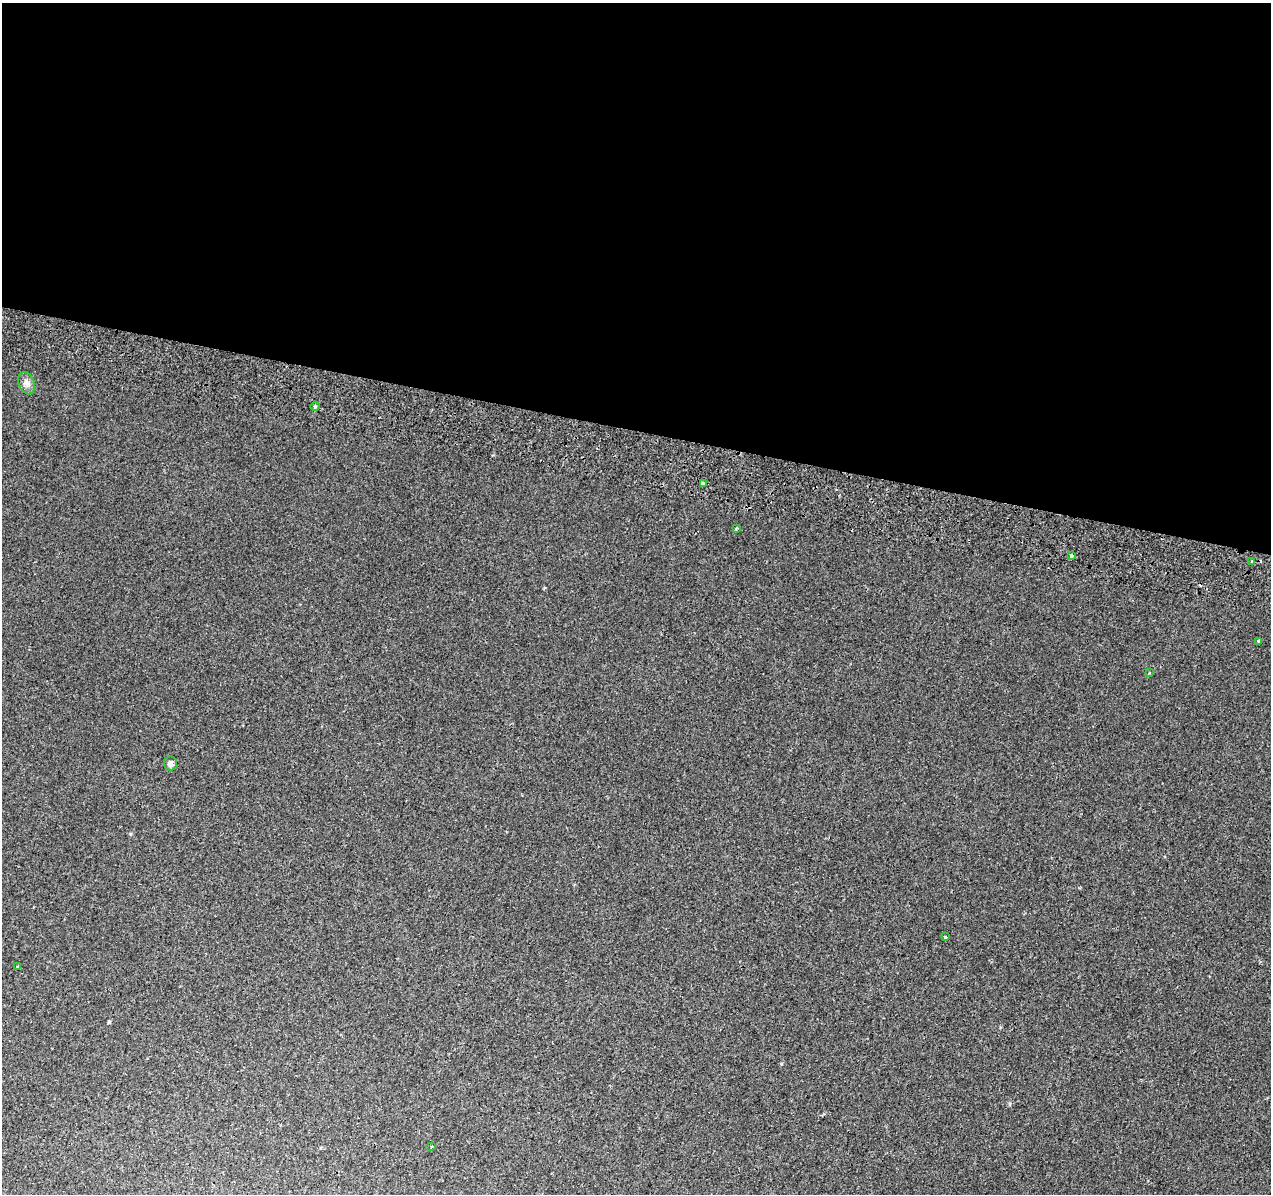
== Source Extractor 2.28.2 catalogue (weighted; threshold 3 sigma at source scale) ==
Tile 3 of 4 x 4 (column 3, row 1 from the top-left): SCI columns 2564-3832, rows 3917-5108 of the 5120 x 5387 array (HDU 1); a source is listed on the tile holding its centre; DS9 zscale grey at full resolution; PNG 1273 x 1196 px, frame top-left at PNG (2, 3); each listed source drawn as its Kron ellipse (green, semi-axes under 4 px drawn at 4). Shown black and unused: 36% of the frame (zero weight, under 2 of 3 exposures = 3% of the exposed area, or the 3 px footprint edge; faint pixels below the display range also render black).
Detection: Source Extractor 2.28.2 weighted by HDU 2 'WHT'; one run over the whole footprint, this tile lists its part. Background -8.78e-04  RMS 0.0049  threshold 0.022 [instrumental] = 3 sigma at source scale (4.5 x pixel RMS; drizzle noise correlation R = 1.50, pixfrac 1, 0.0396/0.0396 arcsec/px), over >= 5 px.
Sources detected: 13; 1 cosmic-ray / hot-pixel residue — neither listed nor drawn; the other 12 listed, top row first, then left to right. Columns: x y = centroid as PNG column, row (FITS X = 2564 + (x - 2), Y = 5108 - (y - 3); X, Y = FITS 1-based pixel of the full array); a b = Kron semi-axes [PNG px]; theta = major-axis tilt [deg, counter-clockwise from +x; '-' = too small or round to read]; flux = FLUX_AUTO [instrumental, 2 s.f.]
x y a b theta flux
27 383 11 8 -65 2.4
315 406 5 4 - 0.73
703 484 4 3 - 4.5
736 528 3 3 - 0.9
1071 556 3 3 - 2.9
1252 562 4 3 - 2.7
1259 641 3 3 - 2.5
1149 673 3 3 - 0.42
170 763 7 6 - 2
945 937 3 3 - 0.61
18 967 3 3 - 4.4
432 1146 3 2 - 0.5
Overlapping masked pixels (flux is a lower limit): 1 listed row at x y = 703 484